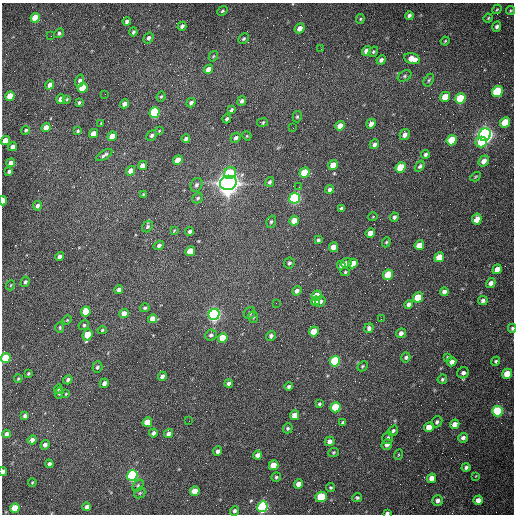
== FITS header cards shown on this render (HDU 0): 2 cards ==
NAXIS1  =                  512 /fastest changing axis
NAXIS2  =                  512 /next to fastest changing axis

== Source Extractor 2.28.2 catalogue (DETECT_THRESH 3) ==
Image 512 x 512 px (HDU 0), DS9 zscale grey, 1 PNG px = 1 image px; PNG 516 x 516 px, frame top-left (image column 1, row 512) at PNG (2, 3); each listed source drawn as its Kron ellipse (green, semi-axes under 4 px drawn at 4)
Background 1500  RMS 22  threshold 67.1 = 3 sigma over >= 5 px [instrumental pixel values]
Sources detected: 220; all 220 listed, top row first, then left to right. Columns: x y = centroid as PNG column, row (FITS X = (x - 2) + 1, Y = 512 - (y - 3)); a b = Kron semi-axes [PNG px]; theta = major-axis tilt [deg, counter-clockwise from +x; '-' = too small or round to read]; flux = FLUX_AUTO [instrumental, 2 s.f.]
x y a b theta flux
497 9 5 4 - 1.6e+03
222 11 5 4 - 2.1e+03
511 11 5 4 - 1.8e+03
409 16 4 3 - 3.9e+03
35 18 5 4 - 4.9e+04
488 18 5 3 - 1.5e+03
360 19 5 4 - 1.7e+03
127 21 4 3 - 4.2e+03
182 26 4 3 - 4.3e+03
497 27 5 4 - 4.0e+03
300 28 5 4 - 9.9e+03
133 32 4 3 - 2.7e+03
59 33 5 4 - 2.6e+03
51 36 3 2 - 1.4e+03
148 38 6 4 57 4.6e+03
244 39 6 4 44 2.6e+03
445 41 4 3 - 1.4e+03
321 49 2 2 - 9.0e+02
367 51 5 4 - 1.2e+04
373 52 5 4 - 2.4e+03
213 56 5 4 - 1.6e+03
412 59 8 5 -14 1.9e+04
381 60 5 4 - 4.4e+03
208 69 5 4 - 1.2e+04
405 76 7 5 28 2.9e+03
429 80 7 4 60 2.6e+03
79 81 6 4 71 4.9e+03
50 85 5 4 - 8.0e+03
83 88 5 4 - 6.3e+04
497 92 6 5 - 1.4e+05
105 94 2 2 - 7.6e+02
10 96 5 4 - 3.0e+04
161 96 5 3 - 2.1e+03
445 97 5 4 - 3.3e+04
61 99 5 4 - 1.0e+04
67 99 4 3 - 1.3e+03
460 99 5 5 - 9.6e+04
242 101 5 4 - 4.1e+03
79 102 4 3 - 2.4e+03
191 103 5 4 - 4.6e+03
125 104 4 4 - 9.7e+03
231 110 4 3 - 2.5e+03
154 113 5 5 - 2.6e+05
297 117 6 4 75 2.1e+03
227 119 4 3 - 2.9e+03
263 122 5 4 - 2.1e+03
505 122 5 4 - 5.1e+04
101 123 3 2 - 1.1e+03
371 124 5 4 - 8.2e+03
340 126 5 4 - 1.6e+04
46 128 5 4 - 1.8e+04
293 128 2 2 - 7.4e+02
26 130 4 4 - 2.3e+03
77 131 3 3 - 2.1e+03
159 131 3 2 - 1.2e+03
93 134 5 4 - 1.6e+04
152 135 5 4 - 3.1e+03
405 135 6 4 62 7.4e+03
485 135 6 5 - 1.1e+06
112 136 5 4 - 2.1e+04
247 136 5 4 - 1.4e+03
236 138 5 4 - 4.0e+03
186 139 4 3 - 3.3e+03
452 140 5 5 - 5.5e+04
5 141 5 4 - 2.0e+04
481 142 5 5 - 4.4e+04
374 144 5 4 - 4.8e+03
12 147 4 4 - 9.1e+03
425 154 4 3 - 3.9e+03
104 155 9 3 31 4.1e+03
178 160 5 4 - 2.6e+04
484 161 6 4 52 8.8e+03
11 163 4 4 - 1.2e+04
142 165 5 4 - 1.0e+04
333 165 5 4 - 2.3e+04
420 166 6 4 56 3.4e+03
401 167 5 4 - 6.2e+04
9 171 4 3 - 3.2e+03
131 171 5 4 - 1.5e+04
230 173 6 5 - 5.5e+04
304 173 5 4 - 6.9e+04
475 177 5 3 - 1.5e+03
270 182 5 4 - 2.9e+03
228 183 8 7 - 2.2e+06
196 185 7 5 64 4.1e+03
299 187 2 2 - 9.8e+02
329 189 4 4 - 3.9e+03
143 194 3 2 - 1.6e+03
198 198 6 4 34 2.7e+03
295 198 5 5 - 3.5e+05
3 201 4 3 - 2.6e+04
37 206 5 4 - 4.1e+03
341 208 4 3 - 2.7e+03
373 217 5 3 - 1.3e+03
394 217 4 4 - 3.6e+03
477 219 6 4 77 2.1e+04
294 221 5 4 - 2.3e+04
271 222 6 4 72 2.5e+03
147 227 6 5 - 3.0e+03
174 231 4 4 - 1.4e+03
190 231 4 4 - 4.3e+03
370 233 5 4 - 1.3e+04
318 240 4 3 - 2.7e+03
386 242 5 4 - 1.9e+03
159 245 5 4 - 3.3e+03
419 245 5 4 - 1.8e+04
333 247 5 4 - 1.3e+04
190 251 5 4 - 3.5e+04
60 257 5 4 - 7.7e+03
439 257 5 4 - 2.7e+04
289 263 6 5 - 3.1e+03
346 263 5 4 - 7.3e+03
353 264 5 4 - 2.2e+04
341 265 4 4 - 4.2e+03
497 269 5 4 - 1.0e+04
345 272 4 4 - 1.8e+03
388 275 5 5 - 6.7e+04
25 282 5 4 - 3.0e+03
491 283 5 4 - 6.5e+03
11 285 5 3 - 1.3e+03
119 289 4 4 - 5.8e+03
297 291 5 4 - 6.1e+03
444 292 4 4 - 5.9e+03
317 296 5 5 - 2.7e+04
418 297 5 4 - 4.9e+04
483 300 5 4 - 4.1e+03
315 301 5 4 - 1.3e+04
320 301 6 5 - 5.1e+03
276 303 2 2 - 9.8e+02
408 304 4 3 - 5.0e+03
145 308 4 4 - 2.6e+03
86 312 5 4 - 4.5e+04
250 313 6 5 - 4.5e+03
124 314 5 4 - 1.6e+04
214 314 5 5 - 7.1e+05
253 317 6 5 - 2.1e+03
153 319 4 4 - 1.3e+04
381 319 2 2 - 8.5e+02
67 320 5 3 - 1.3e+03
84 325 5 4 - 2.8e+03
60 327 5 3 - 1.8e+03
369 328 5 4 - 4.7e+03
512 328 4 3 - 2.9e+03
102 330 4 4 - 2.1e+03
314 331 5 4 - 2.9e+04
401 333 5 4 - 6.0e+03
88 335 6 4 69 4.2e+04
211 335 6 5 - 3.9e+03
271 336 5 4 - 4.5e+03
223 338 5 4 - 3.7e+04
406 357 5 4 - 3.0e+03
448 357 4 3 - 1.6e+03
6 358 5 5 - 8.2e+04
335 361 5 5 - 1.7e+05
496 361 5 4 - 2.2e+03
452 362 5 4 - 8.8e+03
362 366 6 4 42 2.1e+03
97 367 6 5 - 3.0e+03
28 373 3 3 - 1.6e+03
463 373 6 5 - 4.4e+03
507 374 5 5 - 3.1e+04
162 376 4 3 - 5.4e+03
18 378 4 3 - 1.6e+03
442 379 5 4 - 2.7e+03
68 380 5 4 - 3.8e+03
104 383 5 3 - 6.0e+03
229 383 4 4 - 3.9e+03
289 387 4 3 - 3.4e+03
58 389 4 3 - 1.7e+03
59 393 5 3 - 2.5e+03
66 394 4 3 - 1.4e+03
319 404 4 3 - 2.6e+03
335 407 5 5 - 6.8e+04
498 411 5 5 - 1.6e+05
295 415 5 4 - 1.7e+04
25 416 4 3 - 4.6e+03
189 421 2 2 - 5.7e+02
147 422 5 4 - 3.5e+04
343 422 4 3 - 2.6e+03
437 422 6 5 - 3.5e+03
455 424 5 4 - 1.1e+04
429 427 5 4 - 2.0e+04
288 428 5 4 - 2.5e+03
393 431 5 4 - 3.5e+03
153 433 4 3 - 4.3e+03
7 434 4 4 - 5.9e+03
169 434 5 4 - 6.5e+03
388 438 6 5 - 3.5e+03
463 438 5 5 - 5.6e+03
32 440 4 4 - 7.5e+03
330 441 5 4 - 6.8e+03
387 444 5 5 - 7.0e+03
45 445 4 4 - 6.5e+03
218 451 5 4 - 5.0e+03
333 452 5 4 - 1.9e+03
258 455 4 4 - 8.0e+03
398 455 5 3 - 1.5e+03
49 464 4 3 - 4.7e+03
274 465 5 4 - 3.1e+04
466 467 4 3 - 3.3e+03
3 472 4 3 - 9.8e+03
132 476 5 5 - 3.5e+05
476 476 4 2 - 9.8e+02
276 477 5 4 - 2.5e+03
432 478 5 4 - 1.2e+04
32 482 4 3 - 1.4e+03
298 484 5 4 - 1.1e+04
138 485 7 4 53 2.6e+03
331 488 4 4 - 2.0e+03
195 491 5 4 - 2.3e+04
140 493 6 5 - 2.1e+03
321 497 6 5 - 1.1e+05
357 498 5 4 - 2.7e+03
438 500 5 5 - 6.0e+03
478 500 5 4 - 1.0e+04
87 507 4 4 - 5.7e+03
262 507 5 5 - 4.3e+05
15 508 5 4 - 4.9e+04
235 511 5 4 - 3.5e+03
387 513 4 3 - 3.2e+03
At the frame edge (FLAGS 8, measured only in part): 6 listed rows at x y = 5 141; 3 201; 512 328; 6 358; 3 472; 387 513